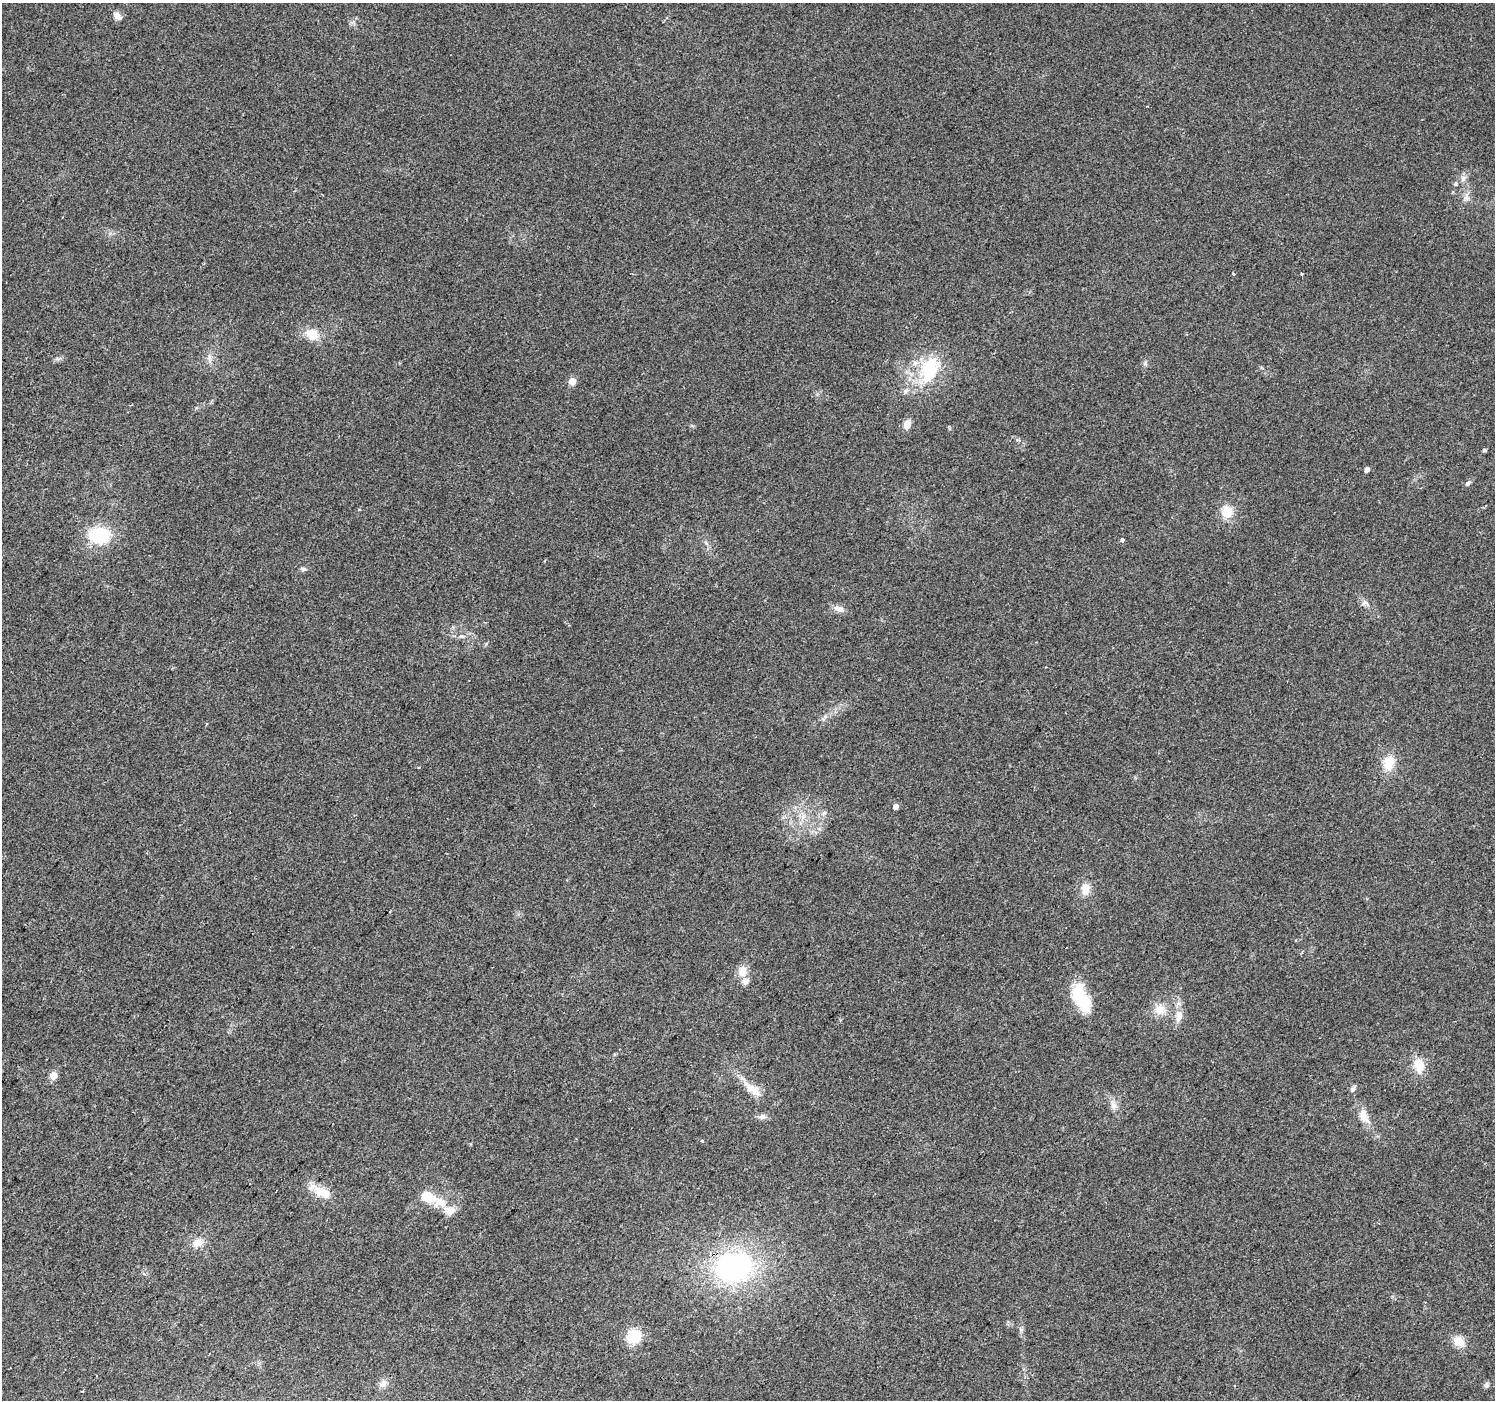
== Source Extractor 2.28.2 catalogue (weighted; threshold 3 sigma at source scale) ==
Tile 7 of 4 x 4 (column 3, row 2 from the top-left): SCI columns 2990-4482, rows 3040-4437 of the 5974 x 6013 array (HDU 1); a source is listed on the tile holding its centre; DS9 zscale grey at full resolution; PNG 1497 x 1402 px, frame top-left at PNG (2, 3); no overlay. Shown black and unused: <1% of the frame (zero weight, under 2 of 3 exposures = <1% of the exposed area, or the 3 px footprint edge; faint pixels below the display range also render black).
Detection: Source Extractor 2.28.2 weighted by HDU 2 'WHT'; one run over the whole footprint, this tile lists its part. Background 0.0326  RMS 0.0065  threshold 0.0291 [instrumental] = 3 sigma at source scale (4.5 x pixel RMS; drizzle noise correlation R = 1.50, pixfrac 1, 0.0396/0.0396 arcsec/px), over >= 5 px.
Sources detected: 52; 1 inside a brighter object's white glare — not listed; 2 inside a brighter listed object's ellipse — not listed separately; the other 49 listed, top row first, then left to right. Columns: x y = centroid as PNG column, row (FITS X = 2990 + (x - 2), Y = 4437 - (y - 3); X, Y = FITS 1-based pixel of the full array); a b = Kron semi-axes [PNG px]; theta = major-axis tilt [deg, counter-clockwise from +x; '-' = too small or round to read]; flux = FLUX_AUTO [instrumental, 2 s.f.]
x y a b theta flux
117 16 12 8 -55 3.7
1463 179 9 7 88 2.7
1466 197 13 7 -82 3.8
1233 274 4 3 - 0.98
1302 274 3 3 - 1.1
312 334 16 13 -28 11
209 357 7 4 72 1.7
1145 363 6 6 - 1.3
930 369 41 28 70 39
572 381 5 5 - 12
907 425 9 8 - 5.3
1017 440 5 4 - 1.4
1484 450 5 4 - 0.99
1367 469 5 4 - 2.6
1468 483 8 5 44 1.5
1227 511 14 13 - 11
99 535 22 16 2 33
1122 540 4 3 - 3.9
303 569 8 5 0 1.6
1365 602 7 6 - 2.1
839 609 14 7 -20 4.5
462 636 9 3 -12 1.4
206 724 4 3 - 0.63
1389 763 19 14 77 12
895 806 5 4 - 3.5
824 813 6 4 19 1.2
803 817 9 5 -90 2.6
1085 889 14 10 85 7
743 971 14 11 90 7
1079 997 35 17 -78 24
1159 1009 15 13 78 8.3
1179 1016 17 9 80 6.1
1419 1065 20 13 -78 11
54 1075 5 5 - 12
752 1089 24 11 -34 9.9
1353 1089 8 7 - 1.9
1113 1105 14 8 -79 4.6
762 1116 10 7 6 2.6
1363 1116 18 10 -72 8.3
322 1192 26 13 -29 12
427 1197 23 14 -26 13
450 1211 15 15 - 6.5
198 1243 14 10 7 6.3
734 1267 38 31 13 120
1021 1329 7 5 -30 1.3
634 1336 15 14 - 18
1459 1342 14 11 -41 8.7
383 1383 11 8 36 3
1486 1385 7 6 - 1.7
Overlapping masked pixels (flux is a lower limit): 1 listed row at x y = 734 1267
Unlisted compact peaks at least as high as the median listed source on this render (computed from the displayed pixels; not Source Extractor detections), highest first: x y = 486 644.